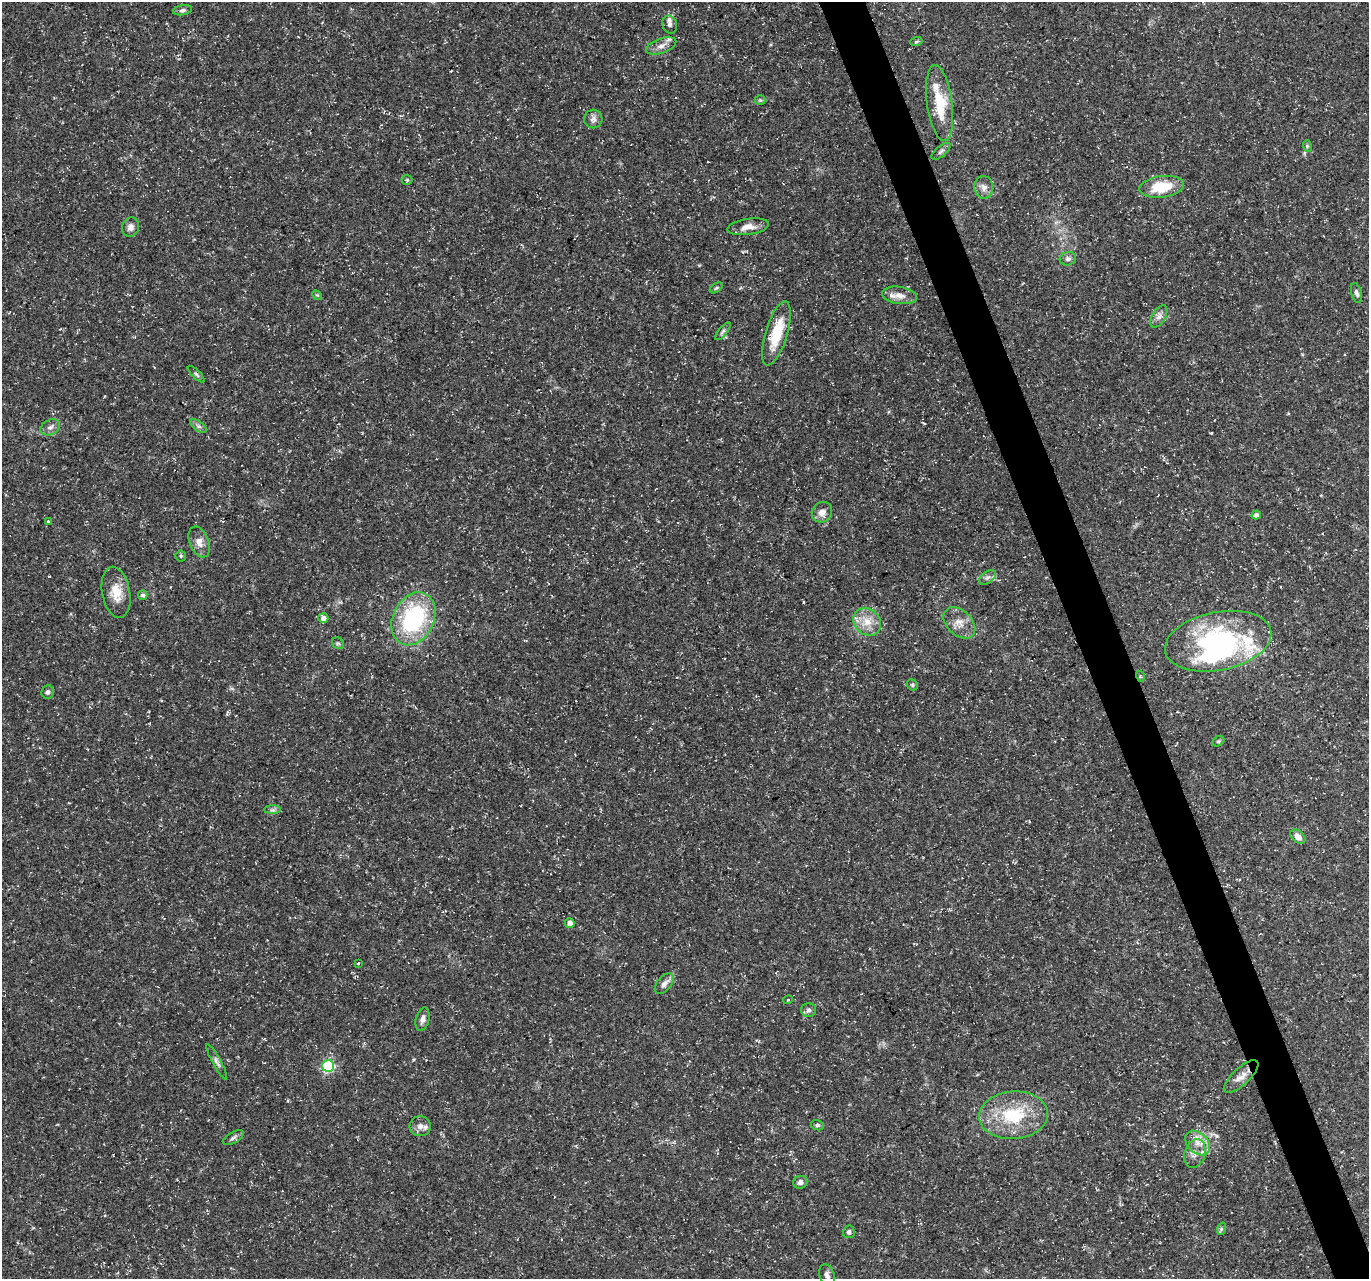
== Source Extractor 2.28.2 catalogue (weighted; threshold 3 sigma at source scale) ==
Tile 6 of 4 x 4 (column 2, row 2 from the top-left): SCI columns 1370-2736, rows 2682-3958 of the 5471 x 5308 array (HDU 1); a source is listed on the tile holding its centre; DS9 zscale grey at full resolution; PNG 1371 x 1281 px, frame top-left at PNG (2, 2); each listed source drawn as its Kron ellipse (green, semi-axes under 4 px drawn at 4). Shown black and unused: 3% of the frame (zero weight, under 3 of 5 exposures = <1% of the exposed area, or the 3 px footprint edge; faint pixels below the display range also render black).
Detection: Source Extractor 2.28.2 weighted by HDU 2 'WHT'; one run over the whole footprint, this tile lists its part. Background 0.0211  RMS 0.0032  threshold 0.0145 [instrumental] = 3 sigma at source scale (4.5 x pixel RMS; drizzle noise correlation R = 1.50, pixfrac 1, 0.0396/0.0396 arcsec/px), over >= 5 px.
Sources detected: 68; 2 inside a brighter object's white glare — neither listed nor drawn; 2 inside a brighter listed object's ellipse — not listed separately; the other 64 listed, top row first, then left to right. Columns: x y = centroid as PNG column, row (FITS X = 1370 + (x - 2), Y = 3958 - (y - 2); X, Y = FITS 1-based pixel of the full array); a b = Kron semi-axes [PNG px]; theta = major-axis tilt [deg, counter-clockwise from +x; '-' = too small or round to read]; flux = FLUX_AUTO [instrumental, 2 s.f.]
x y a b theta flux
182 10 10 5 9 0.87
670 25 9 7 -69 1.2
916 42 6 4 18 0.46
661 46 16 7 20 2.2
760 100 5 5 - 0.46
940 103 38 12 -82 11
593 119 9 9 - 1.4
1307 146 6 3 -73 0.47
941 151 11 5 40 0.86
407 180 5 5 - 0.4
984 187 11 9 -84 1.9
1162 187 22 11 7 11
131 227 10 8 71 1.5
748 227 21 8 8 3.1
1068 259 8 6 13 1
716 288 7 4 36 0.47
1356 293 10 5 -75 1
317 295 5 4 - 0.36
899 295 17 8 -8 2.9
1159 316 12 6 59 1.6
723 331 11 4 50 0.85
776 333 33 11 73 11
196 374 11 4 -45 0.69
198 426 9 4 -35 0.94
50 427 10 7 29 1.4
822 512 11 9 46 2.1
1256 515 4 4 - 1
48 521 4 3 - 0.29
199 542 16 9 -69 2.7
181 556 5 5 - 0.42
988 577 9 5 36 1
116 592 26 14 -79 5.8
143 595 5 4 - 0.72
323 618 5 5 - 1.5
413 619 28 20 63 35
867 622 15 12 -46 4.6
959 623 18 12 -44 3.9
1218 641 54 29 11 52
338 643 6 5 - 0.58
1140 676 5 3 - 0.33
912 685 6 5 - 0.46
47 692 7 6 - 0.83
1218 741 6 4 29 0.48
273 810 8 4 0 0.8
1298 837 8 6 -41 2
570 923 5 4 - 1.7
358 963 3 2 - 0.45
664 984 12 7 50 1.6
788 1000 5 3 - 0.27
809 1010 7 7 - 0.91
422 1019 12 6 76 1.6
217 1062 20 4 -61 1.2
328 1066 6 6 - 38
1241 1077 22 8 42 2.8
1013 1115 34 24 4 18
817 1125 6 5 - 0.62
420 1126 10 10 - 1.9
233 1138 11 5 30 0.99
1198 1143 14 10 -45 3.5
1195 1154 15 10 71 2.7
800 1182 7 6 - 1.3
1221 1229 6 4 72 0.5
849 1232 6 6 - 0.69
827 1275 11 7 -72 1.6
Overlapping masked pixels (flux is a lower limit): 1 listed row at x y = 940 103